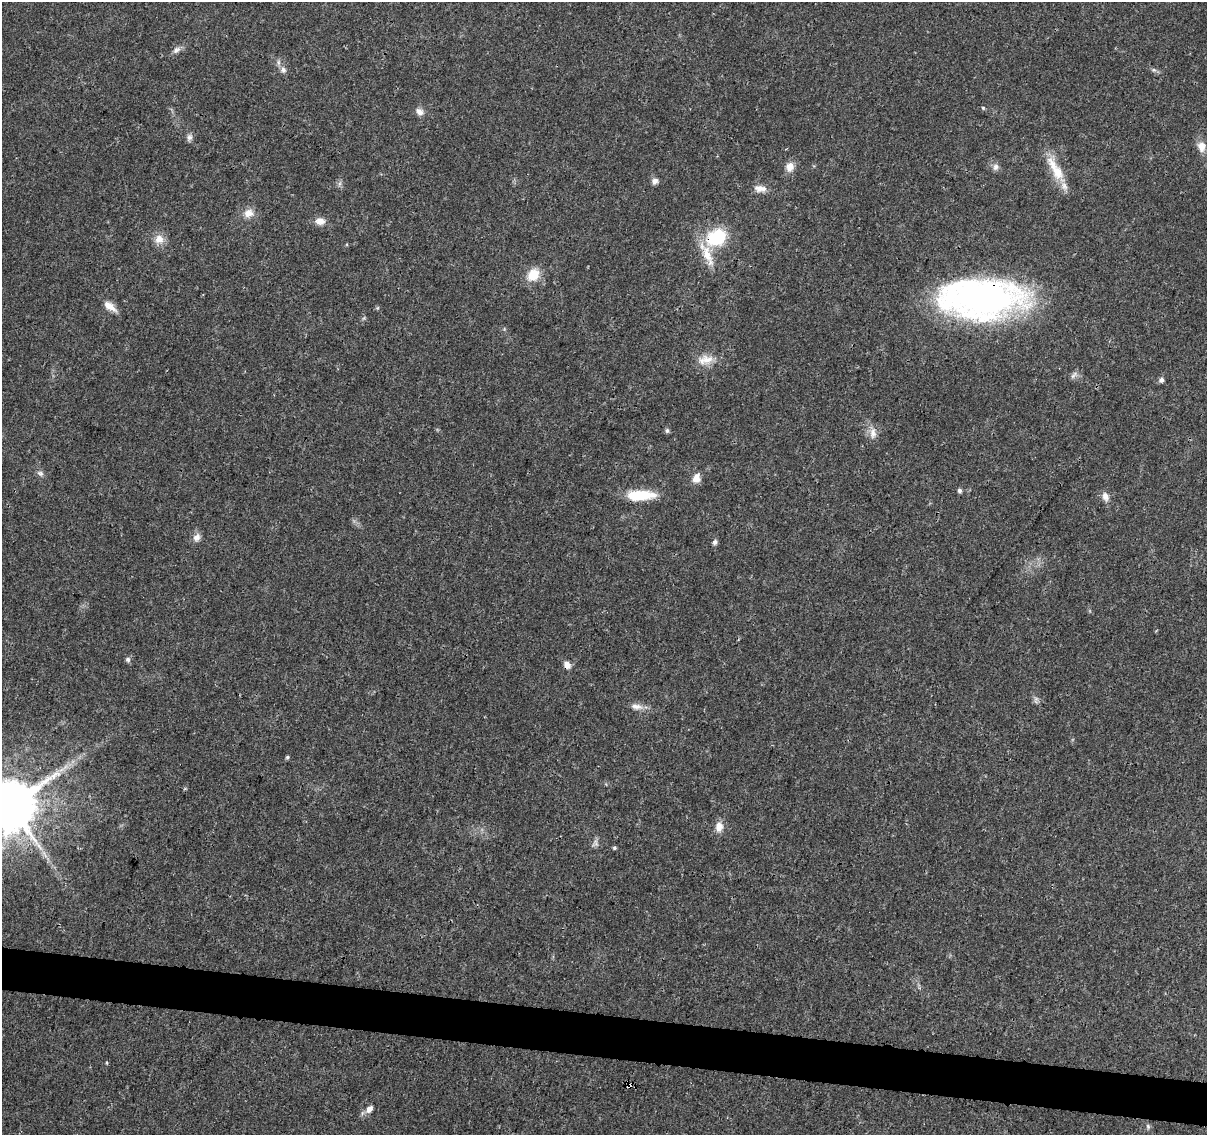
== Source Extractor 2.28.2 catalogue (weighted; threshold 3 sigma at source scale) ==
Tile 6 of 4 x 4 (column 2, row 2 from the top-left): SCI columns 1208-2412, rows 2493-3625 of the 4833 x 5042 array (HDU 1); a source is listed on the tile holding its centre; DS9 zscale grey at full resolution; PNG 1209 x 1137 px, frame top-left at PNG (2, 2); no overlay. Shown black and unused: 4% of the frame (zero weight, under 3 of 4 exposures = <1% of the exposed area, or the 3 px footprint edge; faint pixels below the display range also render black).
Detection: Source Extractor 2.28.2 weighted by HDU 2 'WHT'; one run over the whole footprint, this tile lists its part. Background 0.024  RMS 0.002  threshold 0.00914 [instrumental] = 3 sigma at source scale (4.5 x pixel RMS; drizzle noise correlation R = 1.50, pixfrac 1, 0.0396/0.0396 arcsec/px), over >= 5 px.
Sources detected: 46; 1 long thin detection or spike segment (spike, bleed or trail) — not listed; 1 inside a brighter listed object's ellipse — not listed separately; the other 44 listed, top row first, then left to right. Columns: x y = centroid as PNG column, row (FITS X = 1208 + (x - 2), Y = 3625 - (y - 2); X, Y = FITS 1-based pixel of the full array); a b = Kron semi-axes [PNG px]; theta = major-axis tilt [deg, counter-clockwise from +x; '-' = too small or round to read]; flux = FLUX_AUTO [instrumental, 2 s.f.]
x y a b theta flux
176 50 13 7 35 0.94
283 70 9 8 - 0.83
1154 70 6 5 - 0.42
983 108 5 4 - 0.25
420 112 10 8 -34 1.1
189 137 10 7 72 0.7
1201 146 14 11 -82 2.1
790 167 12 10 74 1.8
996 167 9 8 - 0.87
1055 169 41 12 -59 5.4
655 181 8 7 - 0.94
760 188 17 8 -6 1.6
248 213 14 11 13 1.9
320 221 13 10 -4 1.5
717 237 23 18 29 11
159 239 12 11 - 2.1
533 275 15 12 51 4.1
983 298 69 31 0 100
110 306 17 7 -39 2
706 360 20 13 -7 3
1074 375 13 5 46 0.76
1161 380 6 5 - 0.72
667 430 6 5 - 0.47
873 433 16 9 -88 1.6
40 473 9 7 -24 0.65
696 478 9 8 - 1.9
959 491 6 5 - 0.48
641 495 29 10 2 7.6
1105 496 12 8 -72 1.4
197 537 12 9 57 1.2
715 542 8 5 63 0.5
128 659 7 6 - 0.52
567 665 8 7 - 1.4
1036 700 10 6 84 0.62
636 706 18 7 -11 1.5
287 757 6 4 24 0.29
61 770 8 4 19 0.65
11 805 14 14 - 1400
719 827 13 9 89 1.9
596 843 11 5 -71 0.64
614 848 5 4 - 0.31
629 1085 6 5 - 0.9
369 1109 10 7 52 1.1
1148 1126 7 5 -70 0.42
Overlapping masked pixels (flux is a lower limit): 5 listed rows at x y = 717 237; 983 298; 567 665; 11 805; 629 1085
Isophote crosses this tile's border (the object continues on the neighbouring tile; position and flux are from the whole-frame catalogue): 1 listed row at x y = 11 805